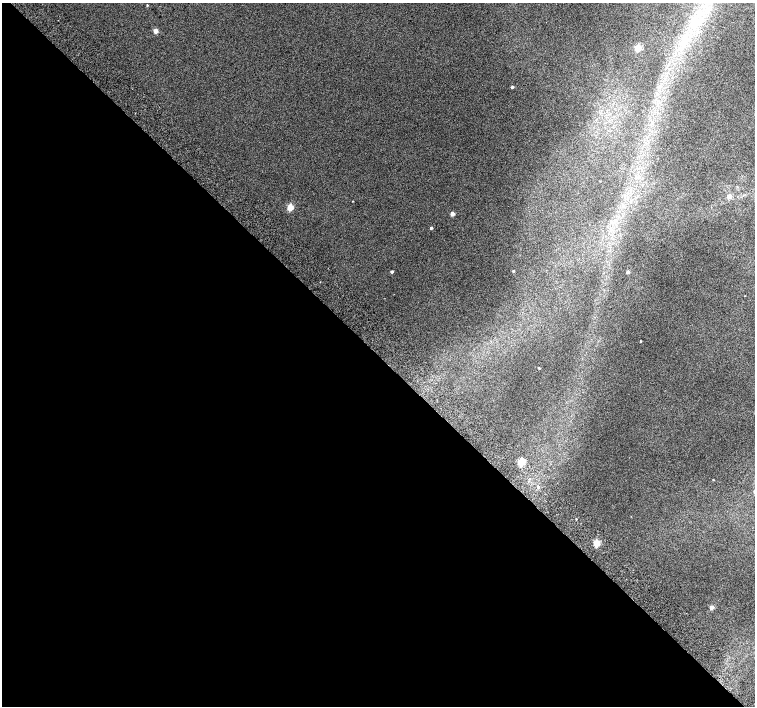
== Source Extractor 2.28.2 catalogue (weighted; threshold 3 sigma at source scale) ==
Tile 9 of 4 x 4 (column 1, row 3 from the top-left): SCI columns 51-1556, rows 1672-3079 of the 6118 x 6093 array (HDU 1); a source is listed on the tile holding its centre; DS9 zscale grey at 2 x 2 block average (1 PNG px = mean of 2 x 2 image px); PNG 757 x 708 px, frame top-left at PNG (2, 3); no overlay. Shown black and unused: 50% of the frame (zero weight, under 2 of 3 exposures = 3% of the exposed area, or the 3 px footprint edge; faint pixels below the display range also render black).
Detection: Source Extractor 2.28.2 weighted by HDU 2 'WHT'; one run over the whole footprint, this tile lists its part. Background 0.0415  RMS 0.035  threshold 0.158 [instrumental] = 3 sigma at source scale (4.5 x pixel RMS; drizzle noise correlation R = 1.50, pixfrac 1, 0.0396/0.0396 arcsec/px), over >= 5 px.
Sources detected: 21; all 21 listed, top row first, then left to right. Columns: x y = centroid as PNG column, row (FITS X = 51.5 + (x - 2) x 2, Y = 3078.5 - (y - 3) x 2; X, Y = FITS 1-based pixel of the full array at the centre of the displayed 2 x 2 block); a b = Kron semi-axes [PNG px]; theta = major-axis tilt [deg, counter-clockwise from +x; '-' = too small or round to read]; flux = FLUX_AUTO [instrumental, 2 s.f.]
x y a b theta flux
147 5 3 2 - 7.1
689 26 6 2 48 17
155 31 3 2 - 86
638 48 3 3 - 310
512 87 3 2 - 14
729 196 3 3 - 95
353 201 2 2 - 3.4
290 207 3 3 - 270
452 214 3 3 - 66
431 228 2 2 - 17
513 271 2 2 - 10
392 272 2 2 - 18
628 272 3 2 - 25
640 341 2 2 - 7.6
539 368 2 2 - 8
521 462 3 3 - 400
713 480 2 2 - 4.2
538 487 3 3 - 14
576 519 2 2 - 4.8
596 543 3 3 - 310
712 607 3 3 - 66